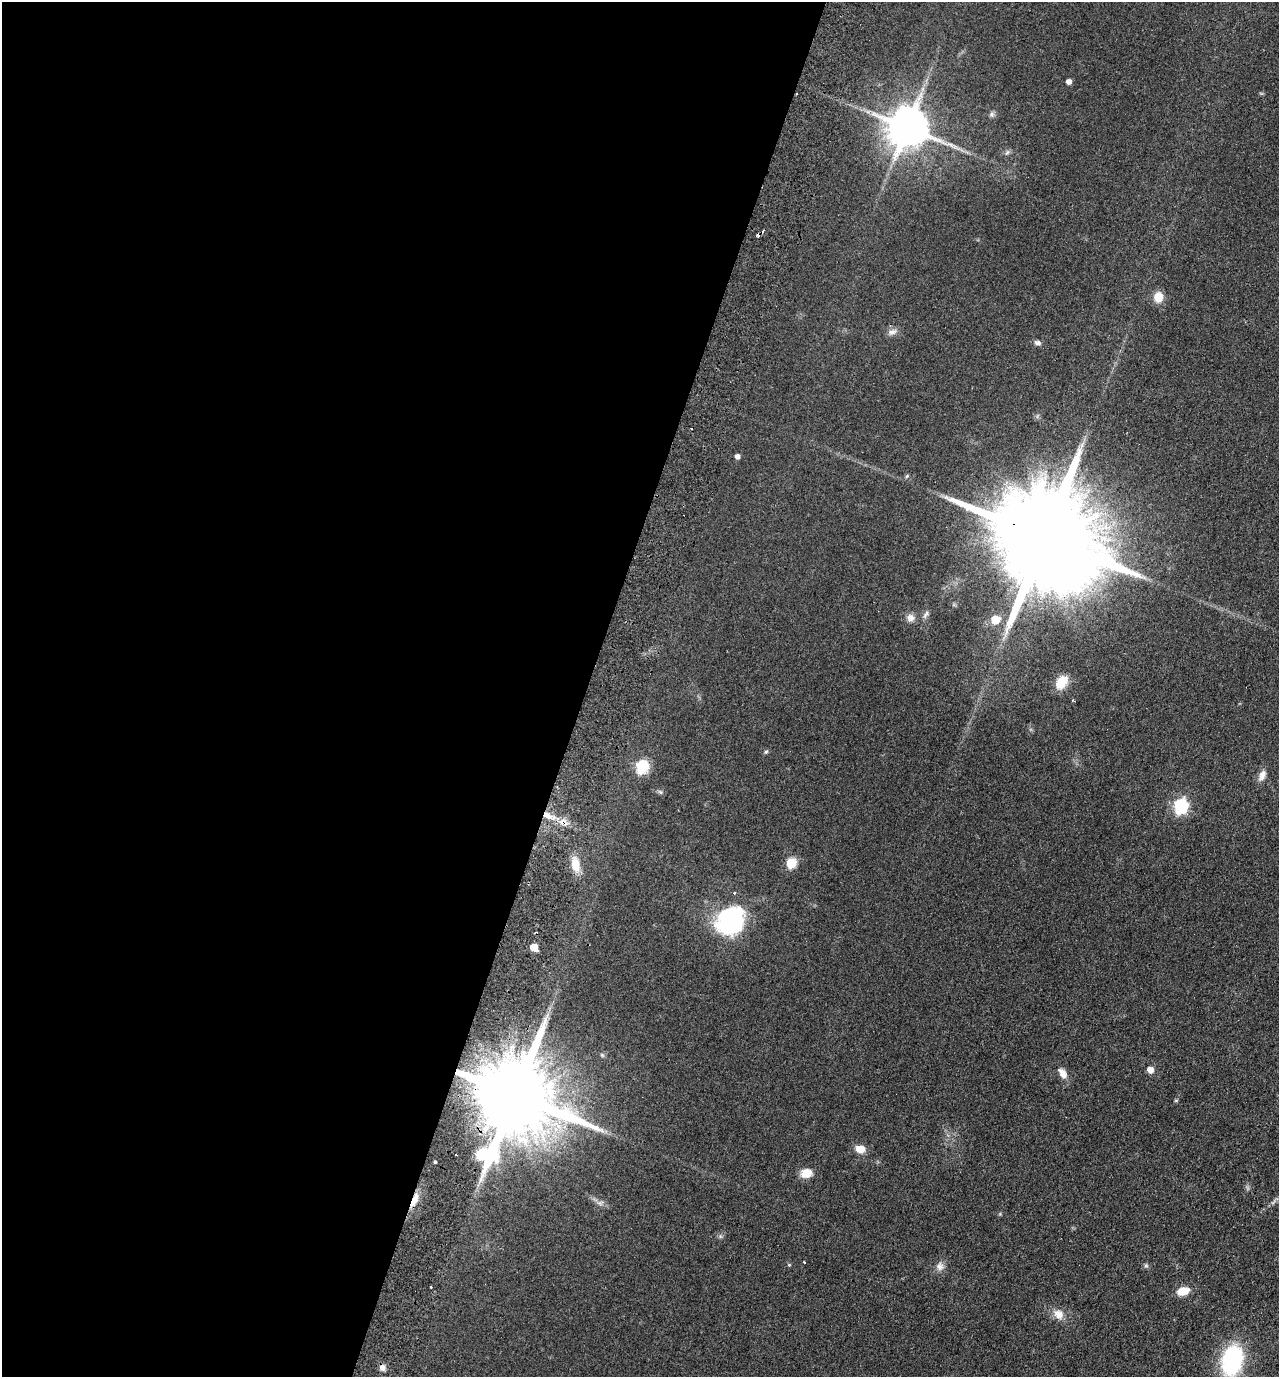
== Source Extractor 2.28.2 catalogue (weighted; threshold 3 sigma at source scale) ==
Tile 5 of 4 x 4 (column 1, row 2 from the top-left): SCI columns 326-1602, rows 2776-4150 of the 5626 x 5551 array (HDU 1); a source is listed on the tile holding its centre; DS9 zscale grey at full resolution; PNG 1281 x 1379 px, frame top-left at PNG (2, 2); no overlay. Shown black and unused: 46% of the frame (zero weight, under 2 of 3 exposures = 3% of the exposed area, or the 3 px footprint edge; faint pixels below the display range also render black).
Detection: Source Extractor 2.28.2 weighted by HDU 2 'WHT'; one run over the whole footprint, this tile lists its part. Background 0.0879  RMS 0.0099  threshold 0.0443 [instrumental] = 3 sigma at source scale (4.5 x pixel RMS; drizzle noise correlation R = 1.50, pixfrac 1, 0.05/0.05 arcsec/px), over >= 5 px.
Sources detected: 50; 4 cosmic-ray / hot-pixel residue — not listed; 2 inside a brighter listed object's ellipse — not listed separately; the other 44 listed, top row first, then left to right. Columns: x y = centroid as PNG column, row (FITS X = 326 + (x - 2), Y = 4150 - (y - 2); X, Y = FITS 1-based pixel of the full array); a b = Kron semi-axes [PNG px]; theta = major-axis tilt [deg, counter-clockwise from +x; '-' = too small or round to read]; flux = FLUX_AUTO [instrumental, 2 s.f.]
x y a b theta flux
1069 82 4 4 - 5.4
868 112 7 4 -18 2.5
992 114 8 6 -70 2.5
907 128 11 11 - 3500
951 145 9 6 -29 3.9
1007 152 8 5 54 2.4
1158 297 10 9 - 15
892 332 13 8 14 5.1
1038 343 8 6 -23 3.6
737 457 5 4 - 4.3
907 476 6 4 45 1.3
1044 537 42 21 -26 40000
926 614 14 5 59 2.9
910 618 10 9 - 5.9
995 620 6 5 - 29
1061 682 13 9 53 22
766 752 6 5 - 1.4
642 767 6 6 - 120
1262 775 15 8 68 6.7
660 792 8 4 -36 1.6
1180 806 7 6 - 170
549 816 22 7 -27 13
791 863 6 6 - 53
575 865 19 10 -76 15
730 920 31 27 55 110
534 948 7 5 -45 23
602 1055 7 4 -45 1.5
1150 1070 8 7 - 5.5
1062 1073 15 8 -60 7.9
515 1095 25 21 -27 19000
1176 1100 6 4 0 0.98
860 1149 10 8 -16 11
456 1155 3 2 - 1.6
435 1162 3 3 - 3.2
806 1173 13 10 12 12
414 1200 19 7 67 11
804 1262 3 2 - 0.89
789 1265 5 4 - 1.1
1146 1265 6 5 - 1.8
940 1266 11 10 - 6
1183 1291 11 7 16 18
1058 1314 15 12 -42 9.9
1232 1360 28 18 76 110
382 1367 8 7 - 4.8
Overlapping masked pixels (flux is a lower limit): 4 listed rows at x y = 1044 537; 549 816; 515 1095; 414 1200